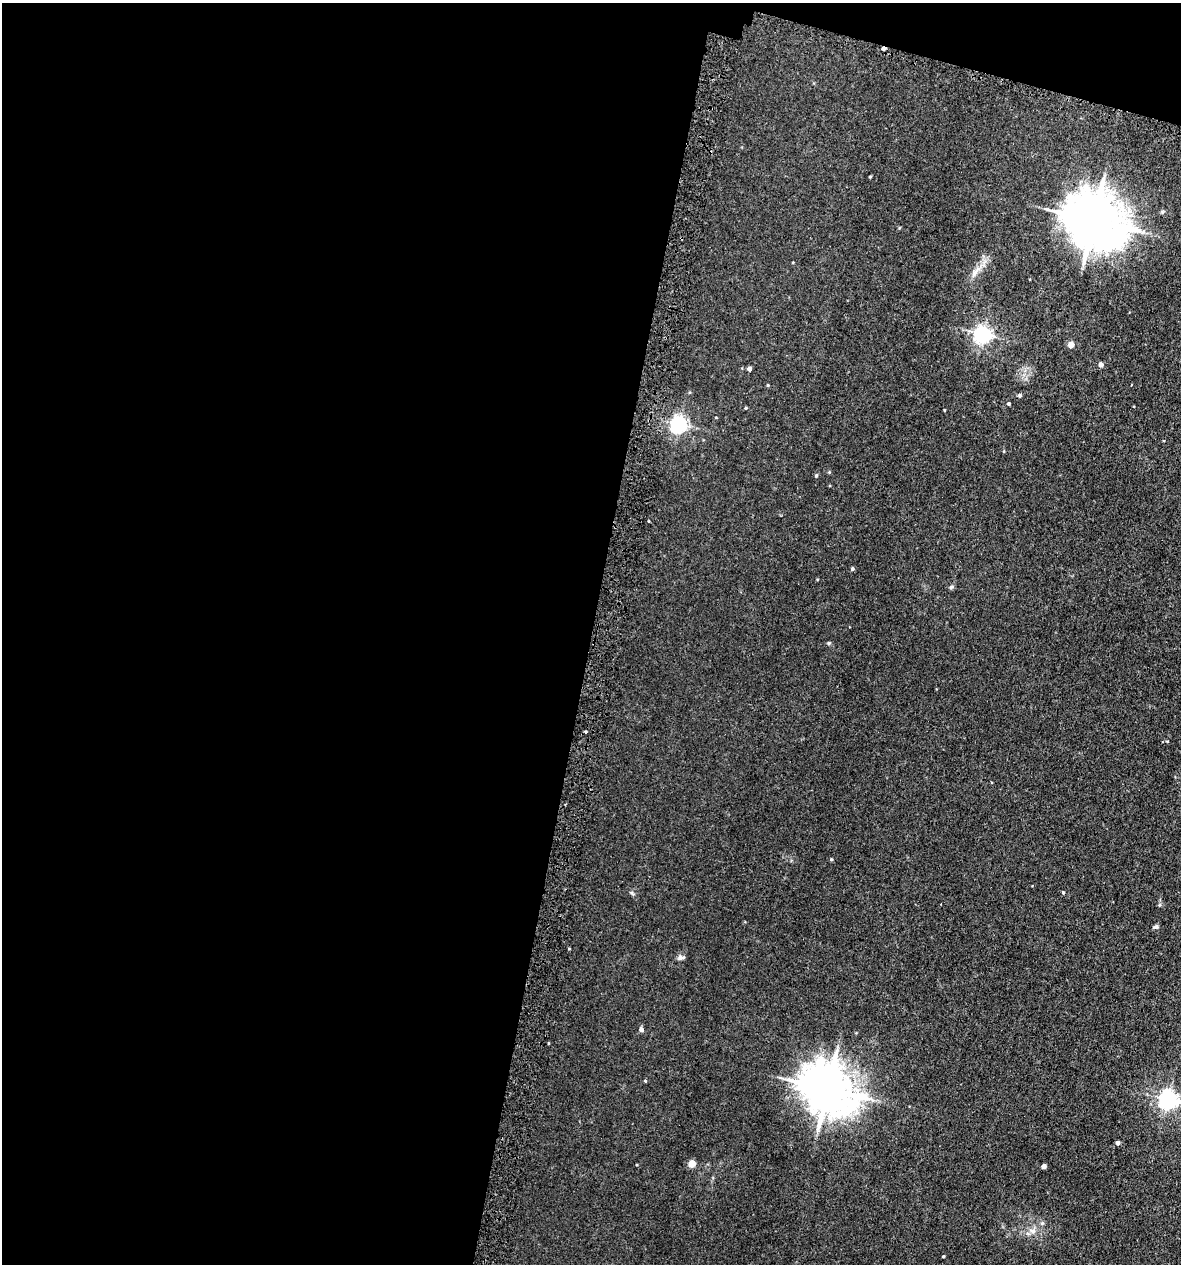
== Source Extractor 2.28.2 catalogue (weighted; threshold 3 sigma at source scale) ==
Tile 1 of 4 x 4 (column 1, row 1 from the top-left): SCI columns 337-1515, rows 3836-5097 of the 5223 x 5150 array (HDU 1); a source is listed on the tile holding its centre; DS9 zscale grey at full resolution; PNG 1183 x 1266 px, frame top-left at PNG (2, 3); no overlay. Shown black and unused: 52% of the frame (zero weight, under 3 of 5 exposures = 5% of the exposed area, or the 3 px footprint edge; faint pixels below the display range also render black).
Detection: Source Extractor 2.28.2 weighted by HDU 2 'WHT'; one run over the whole footprint, this tile lists its part. Background 0.0171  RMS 0.0029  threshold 0.013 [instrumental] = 3 sigma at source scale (4.5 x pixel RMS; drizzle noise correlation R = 1.50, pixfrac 1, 0.05/0.05 arcsec/px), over >= 5 px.
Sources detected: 30; all 30 listed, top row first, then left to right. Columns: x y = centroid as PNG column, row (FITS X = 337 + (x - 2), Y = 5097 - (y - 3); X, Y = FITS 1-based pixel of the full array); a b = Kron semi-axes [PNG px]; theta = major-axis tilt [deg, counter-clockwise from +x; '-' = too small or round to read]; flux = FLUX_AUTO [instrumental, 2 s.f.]
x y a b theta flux
883 49 3 3 - 0.81
870 177 3 3 - 0.26
1093 220 17 15 -32 1300
975 272 16 6 59 1.8
983 334 6 6 - 98
1071 345 4 4 - 3.5
1101 365 4 4 - 1.3
749 369 4 4 - 0.98
768 385 4 3 - 0.24
1020 395 5 5 - 0.46
1008 403 4 4 - 0.36
746 408 4 3 - 0.25
679 424 6 6 - 91
816 475 4 4 - 0.38
648 521 3 2 - 0.24
852 569 4 4 - 0.46
951 587 6 4 45 0.43
829 643 5 4 - 0.32
831 859 4 4 - 0.27
1063 892 3 3 - 0.31
1156 927 6 5 - 0.53
681 957 9 5 0 0.78
641 1029 5 4 - 1.1
828 1089 16 13 -37 1000
1168 1099 6 6 - 120
1117 1143 4 3 - 0.93
691 1164 4 4 - 5.5
1043 1166 4 4 - 1.5
1033 1231 8 7 - 1.2
943 1256 3 2 - 0.29
Overlapping masked pixels (flux is a lower limit): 1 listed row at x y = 883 49